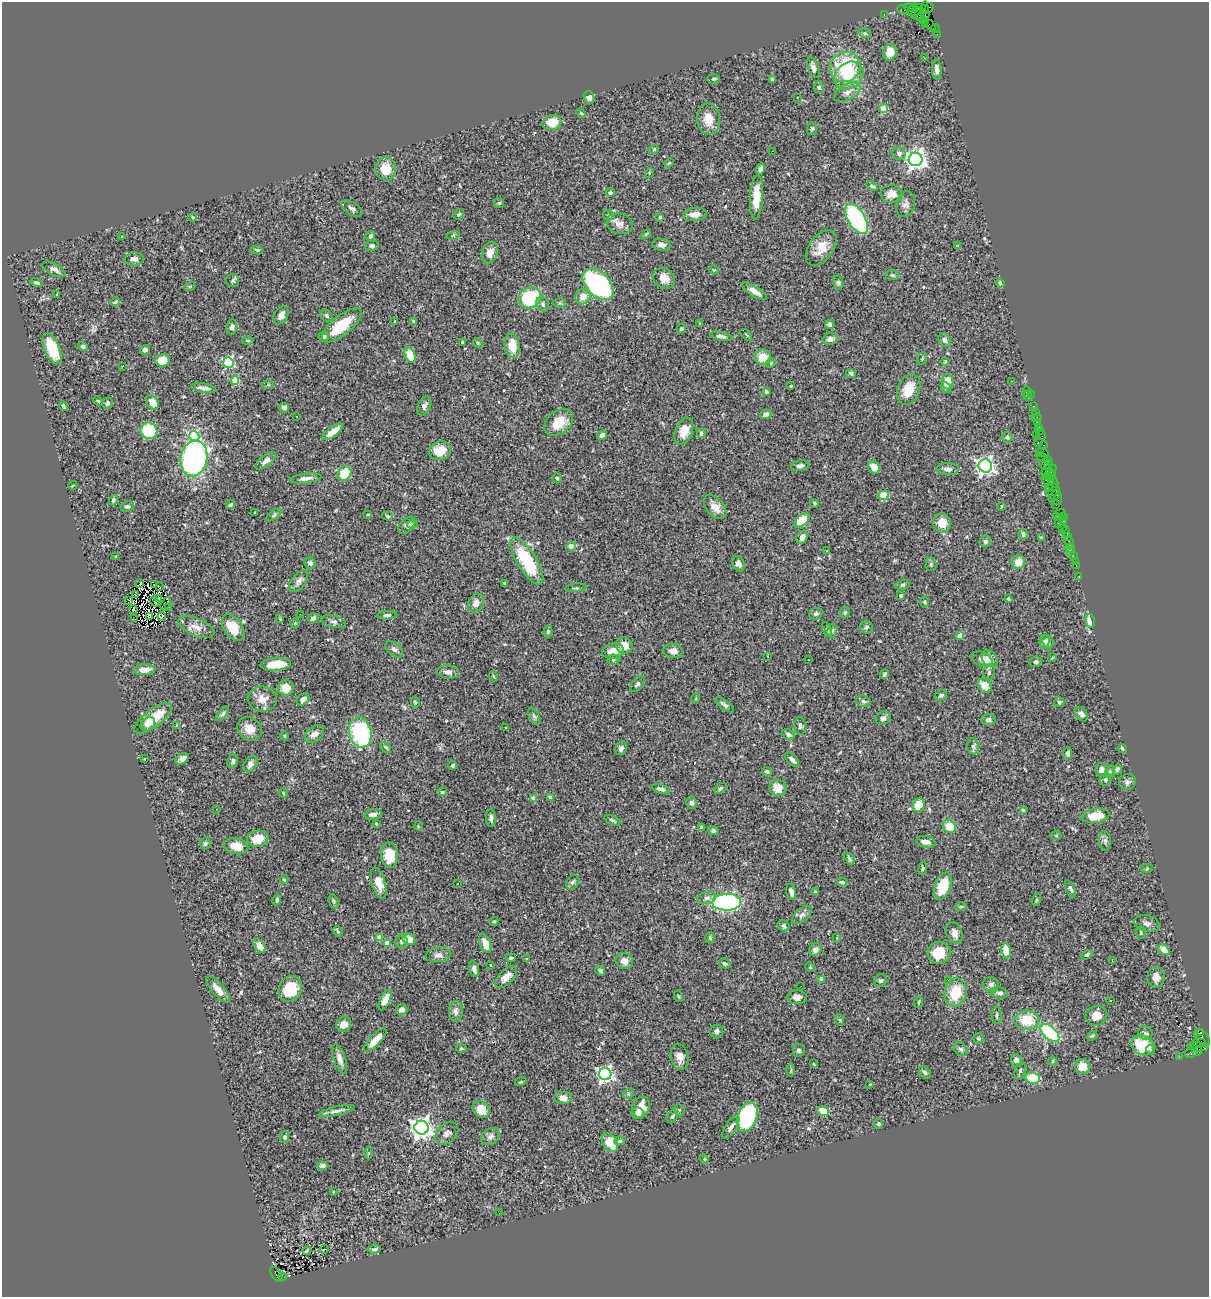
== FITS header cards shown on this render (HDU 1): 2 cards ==
NAXIS1  =                 1207
NAXIS2  =                 1295

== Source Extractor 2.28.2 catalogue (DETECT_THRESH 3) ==
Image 1207 x 1295 px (HDU 1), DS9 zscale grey, 1 PNG px = 1 image px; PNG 1211 x 1299 px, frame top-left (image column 1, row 1295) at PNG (2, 2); each listed source drawn as its Kron ellipse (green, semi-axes under 4 px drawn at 4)
Background 1.4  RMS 0.051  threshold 0.153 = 3 sigma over >= 5 px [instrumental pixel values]
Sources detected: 478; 4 with non-positive FLUX_AUTO (blend fragments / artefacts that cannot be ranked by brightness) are neither listed nor drawn; the other 474 listed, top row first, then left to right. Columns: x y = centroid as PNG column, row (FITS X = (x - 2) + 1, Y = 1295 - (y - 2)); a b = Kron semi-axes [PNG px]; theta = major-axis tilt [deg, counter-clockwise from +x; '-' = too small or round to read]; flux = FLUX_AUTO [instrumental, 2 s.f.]
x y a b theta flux
909 8 4 3 - 170
918 8 3 2 - 59
929 8 5 2 - 50
903 10 6 2 -19 48
913 10 7 2 67 230
924 10 4 3 - 58
884 14 2 2 - 21
917 14 7 5 38 430
925 15 13 4 90 190
920 18 4 3 - 210
923 21 3 3 - 82
930 25 6 2 -42 68
935 29 4 2 - 53
865 33 6 5 - 6
937 34 3 2 - 20
890 52 8 7 - 45
924 58 2 2 - 1.8
845 67 16 14 41 190
813 68 11 5 -69 15
937 69 10 5 -88 16
849 76 16 13 37 84
713 79 6 4 2 5.7
773 80 4 3 - 12
819 87 6 5 - 16
847 92 14 8 29 24
589 97 6 5 - 18
797 97 2 2 - 2.1
884 109 4 4 - 67
581 113 5 4 - 3.7
709 119 16 11 -83 46
552 123 10 7 12 61
812 129 6 5 - 5.7
654 149 5 3 - 3.3
772 151 2 2 - 34
899 153 7 6 - 11
916 159 7 6 - 1900
669 163 5 3 - 3.1
386 169 11 10 - 61
761 169 6 4 68 12
649 173 5 3 - 2.6
872 186 6 4 -28 7.5
610 193 4 4 - 4.9
892 194 11 9 -7 35
756 197 22 6 87 63
499 203 5 5 - 5.1
906 204 13 9 74 17
352 209 12 6 -33 12
459 214 5 4 - 5.5
695 214 12 6 6 26
609 215 6 5 - 5.5
193 217 4 4 - 3
660 217 4 3 - 5.2
856 219 17 8 -59 530
620 224 13 10 -17 21
646 234 6 3 46 3.9
370 236 5 4 - 6.9
453 236 6 4 19 4
122 237 3 2 - 2.8
661 245 9 6 -8 14
372 246 7 5 10 6.9
957 246 3 2 - 3.9
821 248 20 12 54 54
257 250 6 4 -11 4.7
490 253 11 7 70 28
134 259 9 6 3 16
54 269 13 6 -27 16
714 270 5 3 - 3.1
892 275 6 5 - 5.9
664 278 11 9 -34 28
233 281 6 6 - 7.3
838 282 7 5 -74 6.1
36 283 6 4 -16 6.9
1000 283 4 4 - 8.8
598 284 19 12 -46 500
190 286 5 3 - 3.2
754 291 14 5 -32 21
57 295 4 3 - 3.5
583 297 8 7 - 30
530 298 11 10 - 250
115 302 5 3 - 5.1
560 303 6 5 - 5
543 304 7 6 - 8.1
281 315 10 7 60 24
327 316 7 5 -49 6.9
413 321 3 3 - 3.6
395 322 4 3 - 5.1
700 323 3 3 - 2.7
829 324 4 4 - 14
342 325 24 9 39 110
232 327 7 5 81 12
681 329 5 4 - 4.4
746 335 7 2 -45 3.4
324 336 5 4 - 11
721 336 11 4 -10 10
830 339 7 6 - 13
945 340 7 5 -58 12
248 341 6 3 -1 3.7
462 342 3 3 - 3.8
478 343 5 4 - 5.1
83 346 5 4 - 8.2
512 346 12 7 -81 61
52 349 16 7 -66 140
145 350 5 4 - 9.2
410 355 8 5 -68 94
763 357 8 7 - 49
922 359 6 5 - 5
162 360 7 6 - 50
945 361 4 3 - 3.3
228 362 5 5 - 360
771 363 5 4 - 3.9
122 366 3 2 - 5
851 373 5 4 - 7
235 381 4 4 - 110
1012 381 2 2 - 2.2
948 382 7 6 - 46
268 385 6 4 0 4.2
791 386 3 2 - 2.8
946 387 5 5 - 18
204 388 12 4 -9 18
909 390 16 11 70 60
766 392 4 3 - 6.6
1027 392 5 3 - 3.6
1031 394 2 2 - 26
1027 396 5 3 - 4
98 401 5 4 - 3.6
153 402 8 5 -59 47
107 403 6 5 - 11
63 406 5 2 - 4.9
424 406 10 6 63 16
1033 406 3 2 - 64
284 408 5 4 - 11
1035 412 2 2 - 23
766 414 6 4 16 15
297 416 2 2 - 2
1036 418 5 3 - 110
559 422 16 11 40 62
1037 422 4 2 - 90
1038 427 3 2 - 69
1039 430 4 4 - 51
149 431 8 8 - 170
684 431 14 8 67 48
333 432 12 5 37 48
701 433 5 4 - 8.2
602 435 5 4 - 13
1036 435 3 2 - 76
1041 435 5 3 - 97
194 436 5 5 - 360
1007 437 5 5 - 5.9
1038 442 3 3 - 140
1043 445 4 3 - 64
440 451 11 9 22 61
1042 452 6 2 -19 170
1042 457 6 3 -26 72
194 458 18 13 79 740
1047 459 4 2 - 67
266 461 12 5 37 18
1046 464 7 5 -4 410
800 466 9 5 11 12
985 466 6 6 - 1400
874 467 6 6 - 34
948 469 11 6 -3 14
1046 471 7 4 66 290
1051 472 8 3 55 140
344 473 8 6 57 80
1051 475 5 3 - 180
306 478 16 4 8 16
557 478 5 4 - 4.5
1048 481 6 2 -18 110
1053 481 6 2 -62 230
73 485 4 3 - 2.7
1052 486 3 3 - 220
1049 488 3 3 - 240
1052 490 7 6 - 290
884 496 5 4 - 88
1055 496 7 3 48 280
1058 499 6 3 81 180
113 500 5 4 - 6.5
814 503 4 4 - 5
231 505 5 4 - 7.4
1056 505 2 2 - 26
127 506 7 5 12 8.8
1001 506 4 2 - 2.5
715 507 14 8 -48 33
254 513 3 2 - 2.9
1059 514 7 2 20 150
274 515 9 4 36 6.8
368 515 3 2 - 2.8
387 516 5 4 - 5.8
1063 516 3 3 - 64
1057 517 3 3 - 370
802 520 9 5 39 74
1064 521 3 2 - 63
942 523 9 9 - 36
1058 523 2 2 - 32
412 524 5 4 - 4
407 525 10 6 43 13
1063 528 2 2 - 57
1066 531 5 4 - 180
1023 534 5 4 - 9.6
802 537 7 5 59 17
1041 537 4 3 - 2.9
1068 537 3 2 - 74
985 541 6 5 - 9
1069 542 6 3 -61 120
571 546 5 4 - 33
1070 548 4 2 - 37
826 550 3 3 - 11
1070 552 3 3 - 25
1073 555 3 2 - 68
116 556 3 3 - 4.5
527 561 27 9 -58 220
1075 561 2 2 - 14
1018 562 7 6 - 33
310 563 6 5 - 9.7
738 564 8 6 -64 14
931 564 6 5 - 5.9
1076 566 3 2 - 42
1079 577 3 2 - 25
299 581 13 7 52 14
505 583 4 3 - 3.9
139 584 3 2 - 4.1
155 584 3 2 - 2.3
902 585 7 5 15 6.4
160 587 3 2 - 4.4
576 588 11 3 4 4.9
136 595 2 2 - 3.4
901 595 3 3 - 7.3
159 598 3 2 - 3.2
1008 598 3 3 - 5
128 600 3 2 - 10
155 602 5 2 - 3.4
925 602 6 4 -89 4.4
476 603 10 7 66 23
166 604 7 2 61 0.14
168 607 2 2 - 2.9
133 609 4 2 - 1.5
845 612 5 5 - 4.9
300 614 2 2 - 7.4
816 614 7 5 19 9.7
387 615 10 4 4 8.8
149 616 3 3 - 2.7
162 616 4 2 - 0.39
313 618 5 4 - 13
135 619 2 2 - 57
280 619 4 3 - 3.2
1090 621 7 4 -78 34
333 622 12 6 -14 11
295 623 4 4 - 3.3
196 627 19 8 -21 33
866 627 6 6 - 7.5
233 628 15 9 -55 78
827 629 8 4 -65 5.9
548 631 6 4 -90 5.7
832 631 7 5 73 7
960 636 4 4 - 34
1044 642 7 5 88 10
1048 642 7 5 -66 10
624 645 8 8 - 38
394 649 10 6 -39 12
613 651 11 7 10 40
673 651 10 7 -9 19
768 656 3 2 - 3.7
1052 658 4 3 - 2.6
982 659 11 7 -25 22
990 659 9 7 -49 24
613 660 6 5 - 5.3
808 660 2 2 - 2.9
1035 662 6 5 - 8.2
276 664 15 6 4 85
144 670 11 5 3 31
448 672 11 6 -5 18
989 672 8 6 75 8.5
885 674 4 3 - 7.4
493 676 5 3 - 3.2
637 684 9 5 47 8.5
985 685 8 6 -56 41
286 688 8 7 - 43
941 695 6 5 - 7.1
696 698 5 3 - 2.6
262 699 14 12 -5 35
303 699 7 5 41 18
863 701 7 5 -16 7.7
415 702 5 4 - 5.1
1059 702 5 4 - 5
725 705 11 4 -37 10
223 714 8 4 49 7.7
1081 714 8 5 -53 12
534 716 9 5 -65 8.2
153 718 23 8 37 85
883 718 7 6 - 11
989 720 7 5 2 10
148 724 8 6 34 18
177 725 4 2 - 2.3
800 726 9 5 -85 8.8
506 728 3 2 - 2.5
250 729 13 11 -37 37
360 732 15 11 -76 320
314 734 11 7 37 19
788 734 7 5 -28 9.9
285 736 4 3 - 3.4
973 746 8 6 -74 9.1
386 747 6 4 -44 6.2
621 748 7 6 - 9.6
1122 748 4 3 - 6
1068 753 6 4 80 10
145 759 3 3 - 15
182 759 7 5 37 16
792 760 9 4 -46 13
233 761 7 5 69 9
250 764 9 6 56 13
453 765 4 3 - 6.8
1117 769 5 4 - 8.9
1102 770 7 6 - 20
767 772 5 4 - 8.8
1110 772 6 5 - 7
1105 779 6 5 - 8.5
1127 782 8 7 - 12
778 788 8 8 - 39
661 789 9 4 -17 12
720 789 6 4 34 8
442 792 5 4 - 5.7
283 793 5 4 - 3.3
550 797 4 3 - 17
534 798 4 4 - 33
692 803 6 5 - 11
919 805 7 6 - 66
217 809 3 2 - 1.8
1023 810 3 3 - 5.4
373 814 8 5 6 19
1096 816 14 7 10 81
491 818 9 5 -88 9.4
612 820 8 3 -23 6.1
376 824 4 3 - 3.4
418 826 5 3 - 2.5
949 826 7 6 - 63
701 828 4 3 - 5.8
713 831 5 4 - 6.8
1056 836 6 4 -1 3.8
258 839 11 8 10 64
1105 841 9 6 -82 11
926 842 10 5 -11 18
205 843 6 5 - 6.6
236 846 12 8 -12 47
389 855 12 8 -85 74
849 858 6 3 -53 6.1
923 868 6 4 84 4.8
1147 869 6 4 4 4
284 880 4 3 - 3.6
573 882 8 6 51 8.8
842 882 5 3 - 5.4
379 883 16 6 -74 39
458 883 3 2 - 4.1
943 886 14 8 70 99
1071 889 9 4 -66 8.4
791 892 8 4 -76 12
815 892 4 2 - 2.2
707 898 9 6 13 11
277 900 5 4 - 7.6
1036 900 6 4 71 4
334 901 7 4 -71 5.5
727 902 14 8 1 700
961 907 5 3 - 3.7
802 915 12 6 42 12
494 921 4 3 - 4.7
1147 924 13 8 -12 15
784 926 6 5 - 5.6
338 931 5 3 - 4.9
1141 932 6 5 - 5.2
954 933 11 7 -69 20
379 937 4 4 - 38
710 938 5 4 - 4.7
837 938 3 2 - 2.5
409 939 6 5 - 42
401 942 6 6 - 7.3
387 943 4 4 - 57
485 943 10 5 -67 30
260 946 8 5 -55 35
815 950 7 5 48 11
1164 950 6 4 -36 39
1006 951 7 4 -82 82
939 953 11 11 - 78
438 955 13 7 7 16
1087 955 6 4 33 7.8
511 958 5 4 - 6.3
527 958 3 2 - 2.5
624 961 9 8 - 24
1113 961 3 2 - 3.5
725 964 6 4 -32 6.4
491 965 3 2 - 2.1
810 967 5 4 - 3.8
474 969 8 5 -73 13
600 971 5 4 - 4.8
506 977 14 7 45 27
1156 977 10 8 -89 21
822 979 4 4 - 29
881 980 7 6 - 7.4
948 980 3 3 - 3.5
991 984 8 7 - 11
801 986 2 2 - 4.7
218 989 16 6 -49 29
290 989 13 11 59 110
955 992 14 11 76 99
1000 993 8 6 -10 11
678 996 5 3 - 3.5
797 997 10 7 1 16
385 1000 11 5 65 32
1111 1000 3 2 - 5.6
919 1002 6 3 71 3.5
402 1009 6 5 - 15
456 1012 10 7 87 15
997 1015 8 5 -88 7.9
1096 1016 11 9 23 35
840 1020 6 3 -70 3.6
1027 1020 12 9 4 89
344 1024 8 7 - 24
717 1031 6 6 - 11
1200 1032 3 3 - 870
1050 1033 11 6 -43 310
1145 1033 7 6 - 11
1092 1036 5 4 - 4.3
1202 1038 9 5 -47 140
979 1039 5 5 - 5
375 1040 15 5 46 38
1199 1042 6 4 -8 170
1143 1045 12 9 -26 98
1198 1047 10 4 -4 480
461 1048 5 4 - 5.3
961 1049 7 5 -43 8
799 1050 6 6 - 8.9
1150 1050 5 4 - 7.4
1197 1051 5 3 - 240
1191 1053 6 5 - 290
680 1057 13 9 -77 29
1179 1057 2 2 - 21
340 1059 15 6 -70 21
1016 1060 6 5 - 18
1053 1061 4 3 - 3.4
814 1064 4 2 - 2.3
1082 1067 7 7 - 49
791 1070 7 3 89 4.7
1020 1071 8 5 70 6.5
925 1072 7 5 -50 9
605 1074 6 6 - 1000
1033 1078 7 5 -10 110
521 1082 6 3 18 3.8
870 1084 4 3 - 2.4
628 1094 6 4 46 5.2
563 1098 9 6 0 22
641 1107 11 8 66 35
481 1109 9 7 -44 53
679 1110 6 5 - 4.9
337 1111 19 4 13 16
823 1111 6 5 - 42
638 1113 6 5 - 10
672 1117 7 5 59 6.7
747 1117 15 9 69 400
879 1124 5 4 - 6.3
731 1127 13 5 57 17
421 1128 7 7 - 2200
447 1133 13 9 43 19
285 1137 6 4 89 6.5
490 1137 10 7 36 12
619 1141 5 4 - 8.1
610 1143 10 6 -55 69
368 1153 6 4 -89 4.4
704 1159 5 4 - 3.5
322 1166 5 4 - 14
333 1192 4 2 - 2.6
499 1213 2 2 - 5.4
324 1249 4 2 - 2.1
374 1249 7 3 7 7.4
307 1251 4 3 - 5.2
276 1274 8 4 -56 530
282 1276 3 2 - 200
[4 non-positive-flux detections neither listed nor drawn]